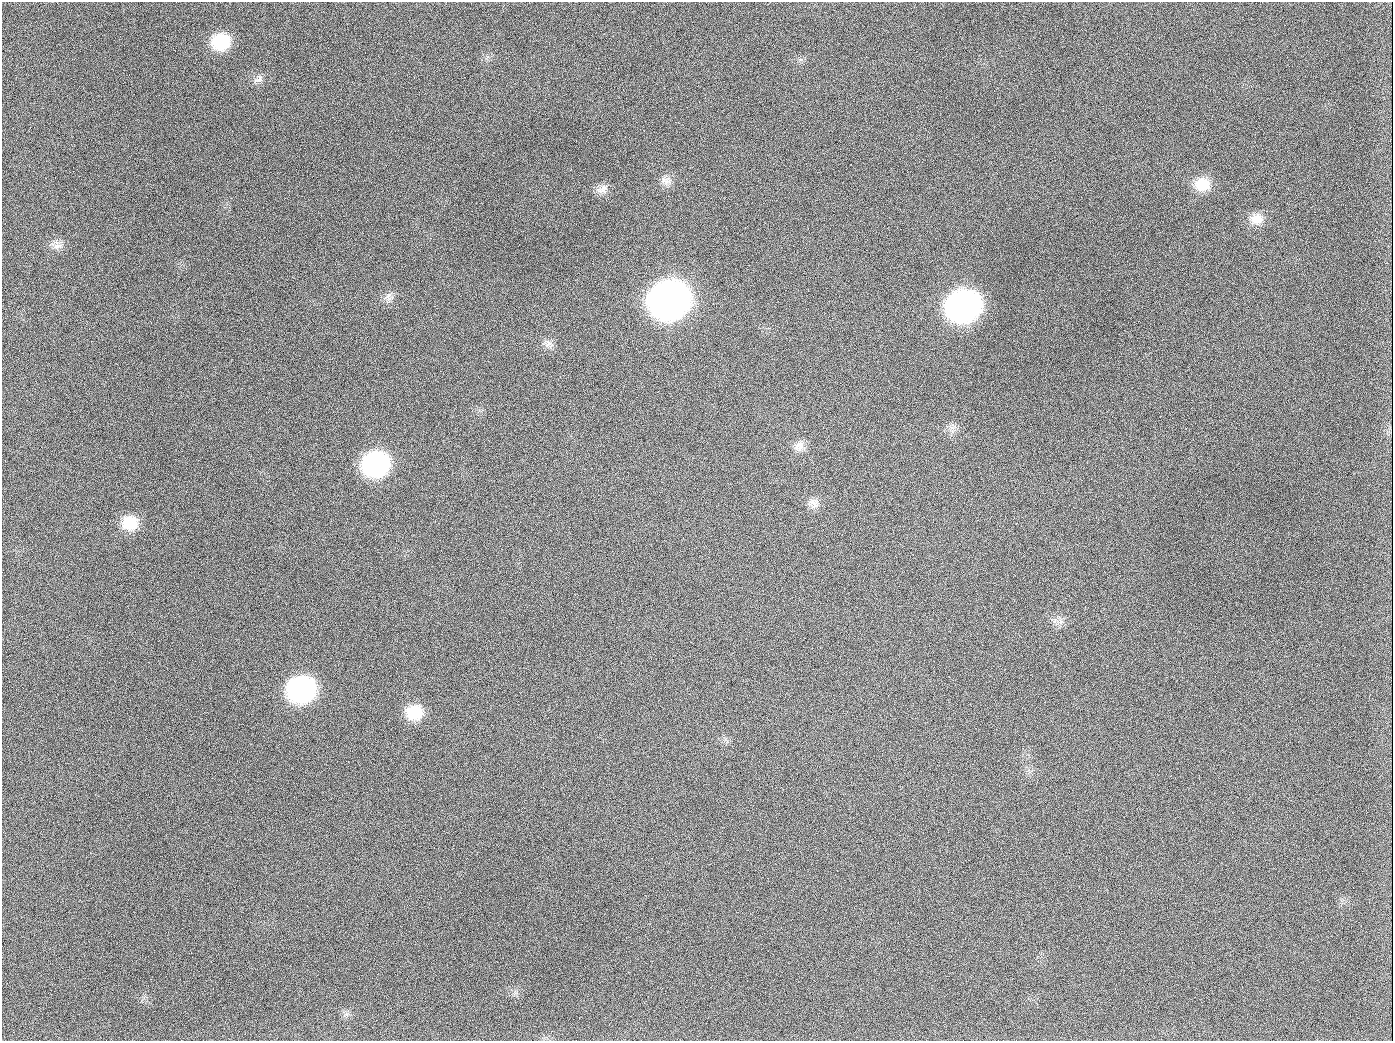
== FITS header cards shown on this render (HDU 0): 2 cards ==
NAXIS1  =                 1391
NAXIS2  =                 1039

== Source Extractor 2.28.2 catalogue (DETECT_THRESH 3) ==
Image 1391 x 1039 px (HDU 0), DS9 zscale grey, 1 PNG px = 1 image px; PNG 1395 x 1043 px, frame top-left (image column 1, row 1039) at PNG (2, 2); no overlay
Background 1380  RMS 66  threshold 198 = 3 sigma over >= 5 px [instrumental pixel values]
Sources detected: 21; all 21 listed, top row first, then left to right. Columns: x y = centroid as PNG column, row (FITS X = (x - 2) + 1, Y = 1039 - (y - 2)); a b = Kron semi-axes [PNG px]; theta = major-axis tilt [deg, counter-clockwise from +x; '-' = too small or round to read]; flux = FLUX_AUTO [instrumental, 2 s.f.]
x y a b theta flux
221 42 18 15 17 1.9e+05
259 79 14 6 14 2.2e+04
189 126 2 2 - 7.7e+03
667 181 14 9 55 3.4e+04
1202 184 20 17 0 9.8e+04
602 189 17 9 36 3.1e+04
1257 219 18 15 0 6.1e+04
57 246 14 7 9 3.0e+04
388 297 13 9 62 2.9e+04
669 299 22 20 17 5.9e+06
964 306 21 19 17 2.6e+06
549 344 14 10 -34 2.8e+04
654 407 3 2 - 4.1e+03
799 446 16 13 46 4.3e+04
376 464 20 18 13 9.0e+05
813 503 15 12 -85 3.7e+04
130 523 18 16 6 1.2e+05
1060 621 9 6 22 1.9e+04
301 689 20 18 12 1.0e+06
415 712 19 17 -2 1.3e+05
944 1026 3 2 - 6.7e+03